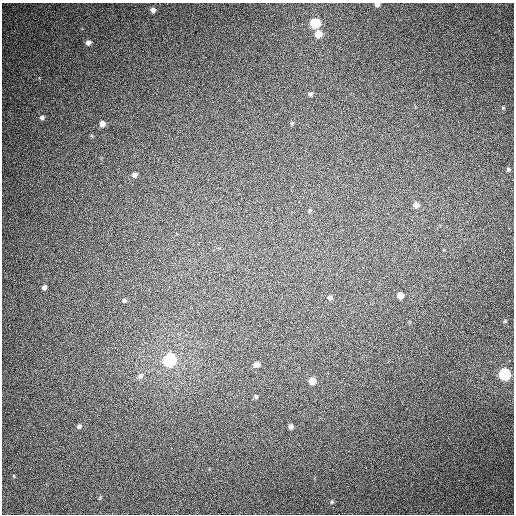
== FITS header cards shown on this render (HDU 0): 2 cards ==
NAXIS1  =                  512
NAXIS2  =                  512

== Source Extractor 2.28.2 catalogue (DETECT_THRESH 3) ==
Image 512 x 512 px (HDU 0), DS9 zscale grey, 1 PNG px = 1 image px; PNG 516 x 516 px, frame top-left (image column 1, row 512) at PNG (2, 3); no overlay
Background 397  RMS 10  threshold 30.4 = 3 sigma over >= 5 px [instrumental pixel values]
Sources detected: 28; all 28 listed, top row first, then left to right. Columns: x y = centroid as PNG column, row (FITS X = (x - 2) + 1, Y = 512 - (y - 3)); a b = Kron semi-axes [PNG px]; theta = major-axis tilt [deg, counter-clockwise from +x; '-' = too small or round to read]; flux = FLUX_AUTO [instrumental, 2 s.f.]
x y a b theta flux
377 4 4 4 - 2200
153 10 6 5 - 2500
315 23 6 6 - 44000
318 34 6 6 - 8300
88 43 6 5 - 2600
310 94 6 5 - 1500
503 108 6 4 0 690
42 117 6 5 - 1600
292 123 6 4 45 830
102 124 6 5 - 4300
508 169 5 4 - 1100
135 175 7 5 32 2400
416 205 6 6 - 3700
310 210 6 4 45 870
44 287 5 5 - 1900
400 295 5 5 - 6700
330 297 6 6 - 1700
124 300 5 5 - 1200
505 321 5 4 - 650
170 360 7 6 - 120000
257 365 7 5 19 2600
505 374 6 6 - 92000
140 376 10 7 49 2700
312 381 6 5 - 7200
256 396 6 4 75 920
79 426 7 6 - 1700
291 426 5 4 - 1900
332 502 5 4 - 900
At the frame edge (FLAGS 8, measured only in part): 1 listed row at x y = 377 4